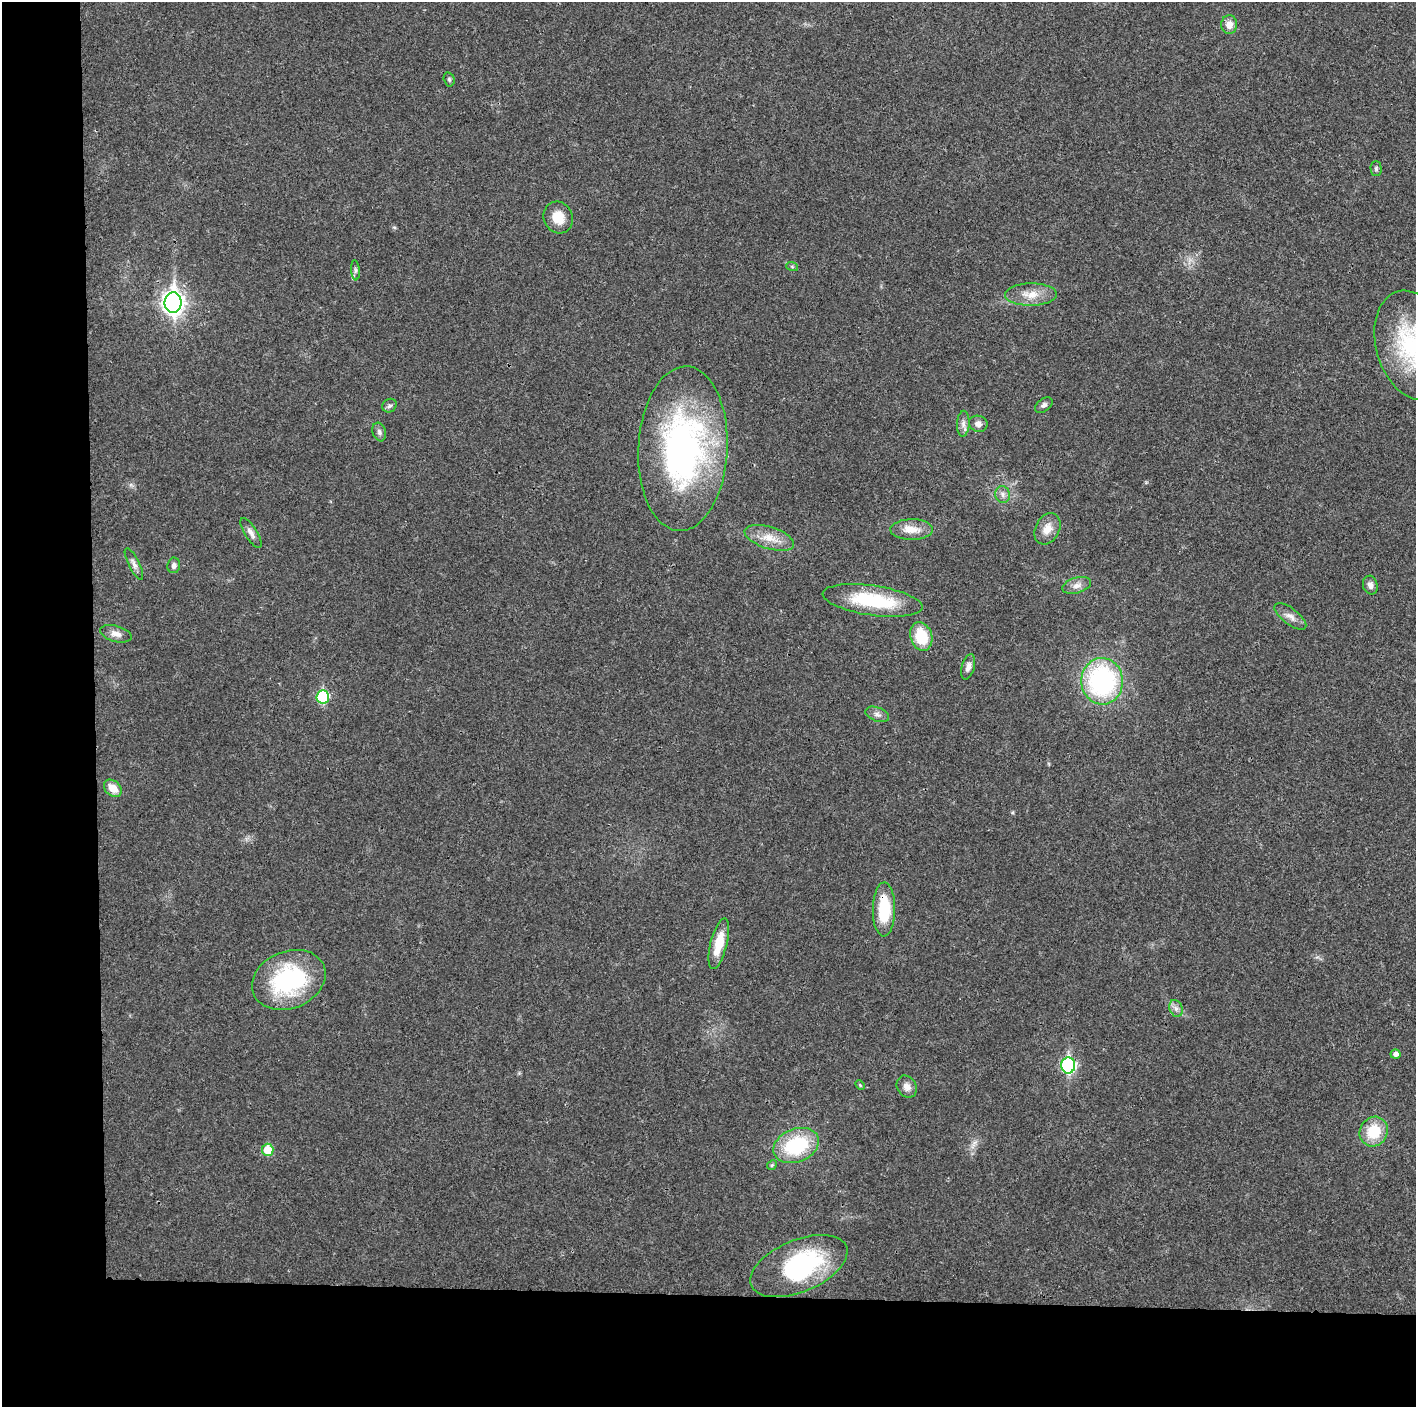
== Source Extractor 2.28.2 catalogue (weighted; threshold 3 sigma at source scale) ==
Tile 7 of 3 x 3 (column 1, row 3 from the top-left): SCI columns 1-1414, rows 6-1410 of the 4244 x 4222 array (HDU 1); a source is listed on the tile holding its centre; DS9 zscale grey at full resolution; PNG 1418 x 1409 px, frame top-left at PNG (2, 2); each listed source drawn as its Kron ellipse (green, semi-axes under 4 px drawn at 4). Shown black and unused: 14% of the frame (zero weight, under 3 of 4 exposures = <1% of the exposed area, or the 3 px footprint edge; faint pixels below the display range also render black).
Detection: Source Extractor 2.28.2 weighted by HDU 2 'WHT'; one run over the whole footprint, this tile lists its part. Background 0.0193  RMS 0.0039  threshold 0.0177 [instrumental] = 3 sigma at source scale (4.5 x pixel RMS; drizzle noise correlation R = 1.50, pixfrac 1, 0.05/0.05 arcsec/px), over >= 5 px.
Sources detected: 47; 1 inside a brighter object's white glare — neither listed nor drawn; the other 46 listed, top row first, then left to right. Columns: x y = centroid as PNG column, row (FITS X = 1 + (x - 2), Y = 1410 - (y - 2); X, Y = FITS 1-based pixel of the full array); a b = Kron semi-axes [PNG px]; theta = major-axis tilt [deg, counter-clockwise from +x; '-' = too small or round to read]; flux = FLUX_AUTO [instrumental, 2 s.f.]
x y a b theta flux
1229 25 9 8 - 3.4
449 79 7 5 -75 0.75
1376 168 7 5 -89 0.77
558 217 16 14 -66 6.3
792 266 6 4 -20 0.53
355 270 10 4 -86 0.91
1031 294 26 11 1 6.4
173 303 10 8 -90 240
1413 345 56 36 -74 45
1044 405 10 6 36 1.2
389 406 7 6 - 0.98
963 424 13 6 87 1.8
978 424 9 8 - 2
379 432 9 6 -72 1.2
683 449 82 44 87 130
1003 494 8 7 - 1.6
1047 529 16 12 62 4.6
912 530 21 10 1 5.4
251 533 17 6 -58 2.1
769 538 26 11 -17 6.6
134 564 17 5 -63 1.9
174 565 8 6 81 1.4
1077 585 15 7 16 2.5
1370 585 9 7 -76 1.9
872 600 50 15 -8 26
1290 616 19 8 -37 2.9
116 634 16 8 -15 2.7
921 636 14 11 -71 13
968 667 13 6 75 2.2
1102 681 23 21 -87 61
323 697 7 6 - 31
877 714 12 7 -20 1.6
113 788 10 7 -42 5.2
884 909 27 11 89 18
719 944 26 8 76 9.2
289 980 38 28 22 47
1176 1008 8 6 -69 1.5
1395 1054 5 4 - 1.8
1068 1065 8 7 - 57
860 1085 6 3 -46 0.46
907 1087 11 9 -56 2.5
1374 1132 15 13 55 13
796 1145 23 16 22 27
268 1150 6 6 - 9.5
772 1165 5 4 - 0.54
799 1266 51 26 23 49
Overlapping masked pixels (flux is a lower limit): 1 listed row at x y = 884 909
Isophote crosses this tile's border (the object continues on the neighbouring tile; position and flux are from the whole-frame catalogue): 1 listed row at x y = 1413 345